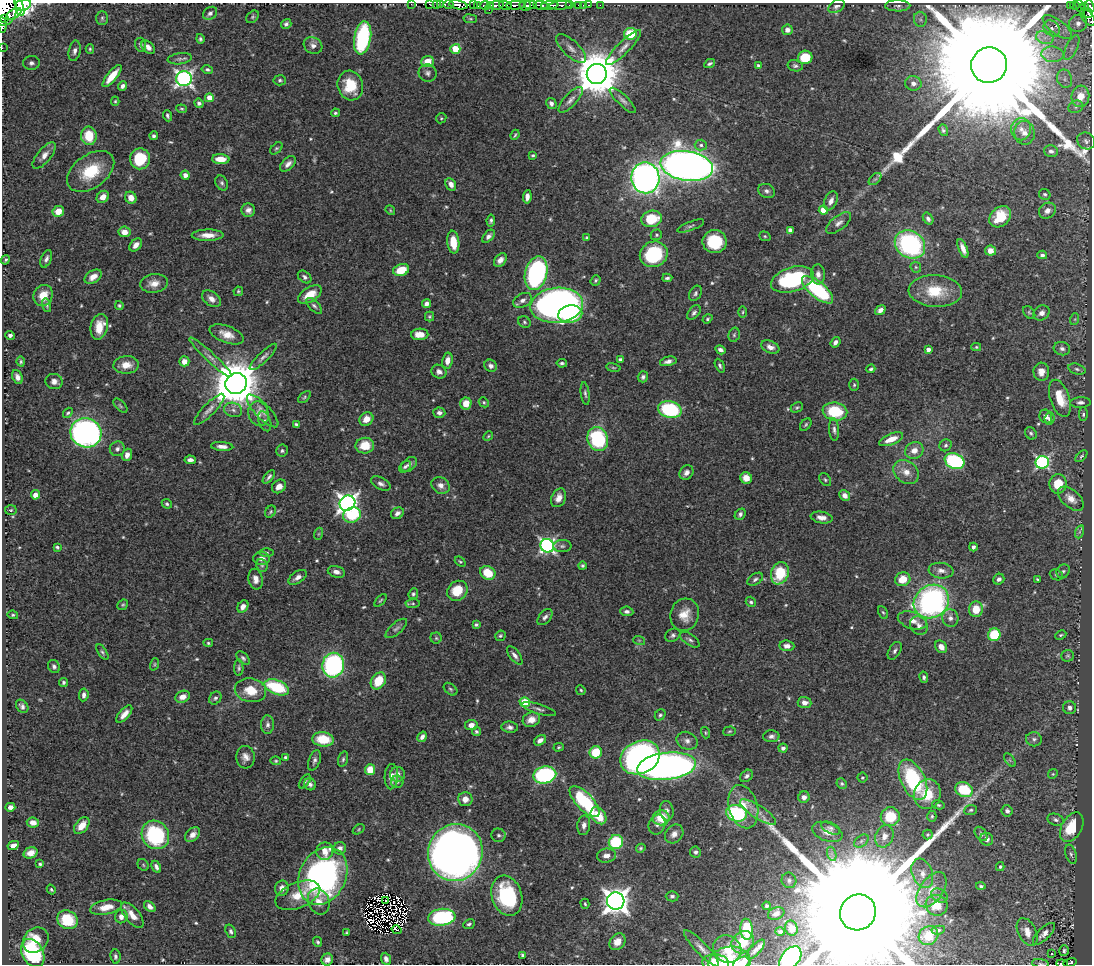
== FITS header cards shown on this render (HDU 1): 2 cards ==
NAXIS1  =                 1090
NAXIS2  =                  962

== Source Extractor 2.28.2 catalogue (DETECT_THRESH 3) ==
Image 1090 x 962 px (HDU 1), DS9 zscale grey, 1 PNG px = 1 image px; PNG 1094 x 966 px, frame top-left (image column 1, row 962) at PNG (2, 3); each listed source drawn as its Kron ellipse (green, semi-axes under 4 px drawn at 4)
Background 0.631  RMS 0.015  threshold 0.0437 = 3 sigma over >= 5 px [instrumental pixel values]
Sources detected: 581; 6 with non-positive FLUX_AUTO (blend fragments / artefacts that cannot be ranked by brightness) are neither listed nor drawn; of the other 575, the 500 brightest by FLUX_AUTO listed and drawn (75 fainter detections omitted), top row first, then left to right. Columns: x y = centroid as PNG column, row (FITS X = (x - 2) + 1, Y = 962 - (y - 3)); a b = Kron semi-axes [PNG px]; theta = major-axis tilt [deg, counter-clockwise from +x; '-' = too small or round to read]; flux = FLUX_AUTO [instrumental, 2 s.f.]
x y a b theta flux
411 4 2 2 - 7.4
429 4 3 2 - 13
436 4 2 2 - 17
23 5 8 5 18 710
440 5 3 2 - 27
448 5 5 3 - 42
458 5 9 4 -10 490
474 5 2 2 - 32
478 5 3 2 - 22
485 5 5 3 - 77
490 5 3 3 - 55
497 5 7 3 9 260
505 5 6 3 -15 150
516 5 10 3 2 300
530 5 6 2 -1 340
541 5 7 3 -9 240
550 5 8 3 6 450
561 5 12 3 4 160
569 5 3 2 - 26
579 5 3 3 - 37
583 5 2 2 - 7.8
589 5 3 2 - 13
600 5 2 2 - 9.4
1075 5 5 3 - 110
525 6 6 5 - 440
836 6 9 6 30 3.2
898 6 12 5 0 3.4
1070 6 3 2 - 27
1085 6 4 3 - 28
1090 6 6 3 -69 230
19 7 9 3 -74 590
1080 7 7 3 -64 110
5 9 16 12 82 2400
489 10 2 2 - 2.4
210 13 8 6 36 3.8
1088 13 5 3 - 92
14 14 8 3 32 290
253 17 7 5 42 1.7
1088 17 10 5 -51 190
4 18 3 2 - 200
102 18 7 5 89 2
470 19 7 3 -8 1.3
920 19 7 6 - 3.2
1078 23 9 8 - 7.7
286 24 5 4 - 2.7
2 25 8 2 -84 84
1057 27 17 7 -37 10
1052 28 9 7 -44 5.4
787 30 5 5 - 5.3
630 34 6 6 - 40
363 38 16 8 80 110
1045 38 9 6 -16 5.7
200 39 5 4 - 1.8
140 45 7 5 -75 2.5
313 45 10 8 -29 5.2
148 47 8 5 -47 5.4
624 47 24 6 45 8.7
2 48 2 2 - 4.4
1072 48 13 5 65 5.5
90 49 5 4 - 1.4
455 49 5 5 - 34
571 49 19 8 -43 7.2
75 51 10 6 78 4.4
1052 54 11 7 -6 7.8
805 57 7 6 - 31
180 59 12 5 8 3.3
427 62 6 5 - 16
31 63 8 7 - 4.4
710 64 6 3 27 2.1
758 65 4 4 - 2.6
989 65 18 17 - 110000
795 66 8 5 -11 2.5
207 70 6 4 -14 2.3
428 73 9 8 - 4
597 74 10 10 - 4500
112 76 13 5 50 19
184 78 7 7 - 350
1065 79 9 7 -70 5
280 80 6 5 - 1.9
913 83 8 7 - 5.5
122 86 5 4 - 3.5
350 86 15 12 -76 33
1080 96 11 9 84 17
209 98 4 4 - 11
571 100 16 6 48 5.2
623 100 17 5 -44 4.4
115 101 4 4 - 1.3
199 103 5 4 - 3.2
551 103 6 5 - 3.5
1076 107 8 6 23 3
182 109 5 3 - 1.3
335 113 4 4 - 1.7
167 116 6 3 -69 2
441 118 5 4 - 1.3
1021 129 11 10 - 8.9
943 130 6 4 -71 2.4
1024 133 12 10 -79 8.7
515 135 5 3 - 1.3
89 136 9 8 - 27
154 136 4 4 - 2.4
1086 141 9 8 - 3.7
701 145 6 5 - 2.6
276 148 7 4 44 1.7
1051 151 7 6 - 3.4
44 155 16 7 50 7.3
533 155 3 3 - 1.5
140 159 10 10 - 44
221 159 9 5 -4 15
288 164 9 6 43 5
687 166 26 14 -9 1100
91 171 26 16 36 40
185 175 4 4 - 5.7
645 178 15 14 - 550
875 179 7 4 43 2.1
222 183 8 5 -62 2.5
451 184 7 5 -63 6.4
766 191 9 7 -24 3.3
1045 194 6 5 - 1.6
103 197 7 5 46 7.9
527 197 7 4 82 6
131 198 6 5 - 8
831 201 10 6 66 6
248 210 7 6 - 4.4
390 210 5 4 - 1.3
823 210 4 4 - 22
58 211 6 5 - 14
1047 211 9 7 33 6.4
1000 217 12 9 43 25
652 219 10 8 12 33
928 219 6 4 -57 3
491 221 6 4 81 2.4
839 223 15 7 39 5.3
691 226 14 4 21 2.6
790 230 4 4 - 3.4
124 232 6 5 - 9
208 235 16 5 1 11
656 235 6 5 - 1.5
488 236 8 5 46 3.8
765 236 6 4 -22 1.4
587 238 4 4 - 1.4
453 242 11 6 -84 20
715 242 12 11 - 41
910 244 16 13 -33 150
136 245 7 5 49 5.9
963 248 10 4 -68 6.6
990 251 5 5 - 7.6
654 254 14 12 23 86
1042 255 5 4 - 2.7
46 259 9 5 67 3.5
5 260 4 3 - 2
500 260 7 5 49 6.2
916 267 6 5 - 1.6
401 270 8 6 18 23
536 273 17 11 75 190
818 274 10 7 -88 5.5
93 277 9 6 32 8.5
305 277 7 5 -41 3
667 278 5 3 - 2.3
792 279 22 12 17 110
596 280 5 4 - 1.6
154 283 14 9 7 9.5
818 290 19 8 -39 110
238 291 5 4 - 1.3
935 291 27 16 -3 37
695 293 8 5 59 2.6
310 294 13 7 31 15
43 296 11 9 64 17
211 299 10 7 -38 6.8
523 300 10 7 25 4.4
426 304 5 4 - 4.7
47 305 7 4 -74 1.8
119 305 4 4 - 1.6
557 305 26 17 6 590
314 306 10 5 -44 2.6
880 310 6 4 38 5.4
743 312 6 4 89 1.4
694 313 8 5 49 2.8
1029 313 7 5 -50 1.6
1041 313 8 7 - 5.7
570 314 12 8 10 66
429 317 5 4 - 1.5
707 319 5 4 - 1.5
1075 319 6 4 72 1.4
524 322 6 5 - 1.9
99 327 13 8 76 17
227 334 18 8 -20 12
420 334 8 6 1 11
10 335 4 4 - 3.4
734 335 7 5 75 2.2
835 342 5 4 - 3.7
770 347 9 6 -23 6.4
976 347 5 4 - 1.3
928 349 4 4 - 5.2
1062 349 8 6 -16 3.5
720 350 5 3 - 3.5
211 357 28 5 -43 7.4
263 357 18 5 44 4.4
620 359 4 3 - 2.4
184 361 5 5 - 9
447 361 8 5 81 8.2
668 361 8 4 14 4.1
21 362 5 3 - 1.4
562 363 5 3 - 2
126 365 13 9 5 12
491 366 6 5 - 4.2
720 366 7 4 -65 2.1
613 368 7 3 -9 1.3
871 369 4 3 - 1.8
1077 369 9 5 -16 2.5
439 372 8 6 -34 4.6
1041 372 9 7 87 8.1
17 377 7 5 -66 4.8
643 377 5 5 - 2.8
54 381 8 7 - 5.3
236 383 11 10 - 4700
854 385 6 5 - 1.5
585 393 11 4 -83 2.5
304 397 7 4 39 1.6
1060 398 19 9 -72 25
484 402 5 4 - 1.6
1080 402 10 5 2 3.4
466 403 6 5 - 13
120 406 9 4 -46 1.8
797 407 6 4 25 1.7
209 409 21 6 46 6.2
233 410 9 7 -20 4.4
670 410 12 8 -12 85
263 411 21 7 -46 7.6
835 412 12 9 -9 50
68 413 5 4 - 1.7
439 413 6 5 - 4.1
258 414 12 10 -74 7.8
1083 414 7 4 90 2
1046 416 7 6 - 5.7
366 419 7 6 - 12
1050 419 6 5 - 3.1
265 421 10 6 -70 3
296 424 4 3 - 1.7
806 425 7 5 51 1.7
834 430 11 5 -87 3.5
86 433 16 14 -22 400
1031 433 6 5 - 2.2
488 436 5 4 - 1.3
598 439 12 10 -70 95
891 439 12 5 22 13
946 445 6 5 - 2.4
222 446 11 4 -4 5.6
365 446 9 8 - 19
117 449 7 7 - 3.5
914 450 9 8 - 9.2
282 451 6 6 - 2.2
127 455 6 5 - 6.1
1081 456 7 4 44 1.4
190 460 5 4 - 4.5
955 461 10 7 -22 110
1042 462 6 6 - 180
409 464 9 6 42 3.4
405 467 7 5 46 2.1
686 472 8 6 48 4.3
906 472 14 10 -37 11
269 477 8 3 51 2.5
746 478 6 5 - 9.9
825 480 7 5 -51 1.9
381 484 10 6 -28 3.8
1058 484 10 8 83 24
440 485 9 8 - 5.4
279 486 8 6 39 7.1
35 495 5 4 - 7.6
845 496 6 5 - 6
559 498 10 7 66 7.1
1071 499 15 8 -42 10
347 503 8 7 - 540
167 504 5 4 - 1.7
11 510 6 5 - 1.5
271 512 6 5 - 1.6
397 513 7 5 32 3.9
740 514 6 5 - 2.6
352 515 9 7 18 50
822 517 11 5 -10 6.6
1079 532 7 4 71 1.9
318 534 6 4 70 1.3
547 546 7 6 - 260
562 546 9 6 0 2.8
57 547 4 3 - 1.8
973 547 4 4 - 3.5
267 552 7 4 0 1.5
262 558 8 6 -1 6.1
460 562 6 4 -39 1.3
262 565 7 5 -67 1.8
582 566 4 4 - 1.8
941 571 12 8 -7 6.2
1063 571 7 6 - 2.3
336 572 9 5 -15 5.2
488 573 8 6 -29 26
780 573 11 8 70 41
1056 575 7 5 -22 1.9
298 577 10 5 34 5.2
256 579 10 7 -80 7.1
755 579 9 5 32 2.8
903 579 8 6 24 19
999 579 6 5 - 3.6
1037 579 4 3 - 1.3
457 591 11 9 41 24
413 594 5 4 - 2
381 600 8 3 45 1.4
931 601 18 16 34 260
751 602 5 5 - 1.7
413 603 7 4 5 1.6
123 605 6 5 - 1.5
243 607 6 5 - 5.7
976 609 8 7 - 20
627 611 6 5 - 3.3
883 612 7 4 -61 1.4
13 615 5 4 - 1.4
685 615 16 14 73 15
545 617 9 5 50 3.4
950 618 9 8 - 5.3
912 620 15 8 -17 8.9
476 624 4 3 - 1.9
919 626 10 8 -53 6.3
396 628 13 5 41 3.5
673 635 8 6 32 2.8
994 635 6 6 - 44
1061 635 6 4 26 1.4
500 636 5 5 - 1.9
436 638 5 5 - 1.5
639 640 6 4 -18 1.2
690 640 11 5 -34 3
208 643 5 4 - 1.5
787 646 7 5 -6 5.1
941 647 7 5 -50 7.3
895 651 10 5 59 2.8
102 652 9 4 -56 2.1
515 655 11 5 -53 4.1
1068 656 6 6 - 1.7
243 658 8 5 -45 2.4
154 664 6 4 71 1.3
333 665 12 11 - 170
54 666 7 5 -57 2.7
239 668 8 4 -88 2.1
924 677 5 4 - 2.4
378 681 9 7 56 30
64 682 4 4 - 2.1
277 687 13 7 -21 62
450 689 8 5 -40 2
250 690 16 12 -10 22
581 690 5 4 - 1.6
84 695 6 4 83 4.1
183 697 7 5 24 8
215 698 7 5 51 2.3
525 702 5 5 - 50
804 703 7 5 -5 6.1
22 706 7 5 -50 3.3
1070 708 6 6 - 4.2
539 709 18 4 -17 3.7
124 714 10 5 48 8.3
660 715 6 5 - 2
531 720 9 7 18 9.1
268 725 9 6 89 3.7
471 725 6 5 - 4.9
510 727 8 5 -6 3.5
476 731 4 4 - 2.2
729 731 6 4 4 1.4
705 733 6 4 -73 1.3
771 736 8 6 1 3.5
422 737 5 4 - 4.1
323 739 11 7 -6 29
1034 739 8 7 - 3.3
540 740 6 4 34 5
687 741 11 8 -25 5.4
559 747 5 4 - 1.4
783 748 4 4 - 2.9
596 752 6 6 - 34
245 757 11 9 -85 6.6
285 757 4 3 - 2
640 757 20 16 26 380
343 759 8 4 75 2.1
314 760 11 5 70 3.2
1010 760 8 4 -53 1.9
276 761 5 4 - 1.4
667 766 30 13 7 540
370 770 5 5 - 19
398 774 7 7 - 5.9
1053 774 5 4 - 1.3
545 775 11 8 12 140
746 776 7 5 40 2.6
391 777 13 7 88 8.9
862 778 5 5 - 1.3
913 780 22 12 -64 92
305 781 8 4 54 2.2
397 782 6 6 - 2.1
310 784 6 5 - 3.6
842 784 5 5 - 1.6
964 790 9 7 -21 43
927 794 15 13 74 27
804 797 6 5 - 4.2
465 799 7 7 - 8.6
585 801 20 8 -47 100
938 805 6 4 -13 1.5
10 807 5 4 - 4.5
743 807 22 14 -75 23
971 810 6 5 - 2
667 811 10 7 -83 3.9
1007 811 6 5 - 3.3
758 812 21 6 -33 7.2
736 813 10 8 -13 110
598 816 9 7 -52 22
890 816 9 9 - 29
932 816 6 4 -89 1.7
661 818 8 7 - 23
1056 820 8 6 -18 3.1
33 822 6 5 - 6.6
584 825 10 6 82 4.3
657 825 10 8 69 3.4
82 826 10 6 51 12
1072 827 16 10 60 32
831 828 10 5 -26 2.9
359 829 6 4 34 1.3
827 832 16 9 -20 9.4
674 834 10 8 46 5.9
981 834 8 5 -55 2.5
155 835 15 13 -53 93
193 835 9 6 43 6
498 835 7 6 - 2.7
927 835 5 5 - 1.6
884 836 11 8 68 8.1
987 839 6 6 - 5.4
861 841 8 5 37 2.9
616 842 7 7 - 49
13 845 6 4 26 5.2
340 848 6 6 - 4.4
641 848 5 4 - 1.5
325 851 9 8 - 11
455 852 29 27 66 1200
695 852 5 5 - 2.5
31 853 7 5 20 8.2
832 854 7 4 -71 2.6
1071 854 10 5 -73 2.8
606 856 9 7 7 6.2
40 864 4 3 - 1.7
143 865 6 5 - 1.4
156 867 6 3 -62 3.4
1000 867 4 3 - 1.5
922 873 15 10 -69 12
323 876 30 23 64 270
789 880 8 7 - 3.5
981 886 4 3 - 1.6
282 888 8 7 - 6.2
51 889 5 4 - 1.7
931 890 20 11 53 16
298 895 23 12 22 20
939 895 9 6 -30 3.7
507 896 21 15 -72 92
672 896 6 5 - 2.5
386 900 3 2 - 1.3
616 901 8 8 - 1100
319 902 13 10 -67 9.4
585 904 5 4 - 1.3
937 905 11 10 - 17
150 906 6 4 -42 4.2
766 906 4 3 - 2
106 907 16 7 12 13
858 912 18 17 - 110000
776 913 8 6 23 4.3
132 915 15 7 -50 11
121 917 7 6 - 5.2
442 917 14 8 7 110
67 920 10 9 - 41
469 924 6 4 26 2.2
791 928 7 6 - 8.3
746 929 10 6 -85 37
396 930 5 2 - 1.4
938 930 6 4 8 2
231 931 7 5 -69 2.5
780 931 5 4 - 1.7
1027 932 15 9 -64 11
346 933 3 3 - 1.2
1044 934 14 6 44 6.3
928 936 10 9 - 17
36 940 14 11 42 19
318 942 5 4 - 1.8
617 942 9 7 49 9.6
742 942 12 10 46 25
701 948 24 6 -46 7.6
727 949 14 13 - 26
756 949 12 5 47 4.2
1064 951 5 4 - 2.3
33 953 15 10 -62 110
1052 954 3 3 - 3.5
523 955 4 3 - 1.8
115 956 7 5 -83 2.5
790 958 14 9 52 160
386 959 6 4 -69 4.1
327 960 6 5 - 5.1
1070 962 7 4 15 53
716 963 13 8 -6 20
730 963 21 16 8 31
742 963 9 5 27 13
1040 963 8 3 -7 1.6
1062 964 5 2 - 2.2
At the frame edge (FLAGS 8, measured only in part): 18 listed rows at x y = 411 4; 429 4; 436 4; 440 5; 458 5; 1090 6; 5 9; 2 25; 2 48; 1080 96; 858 912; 790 958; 1070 962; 716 963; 730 963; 742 963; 1040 963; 1062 964
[75 fainter detections neither listed nor drawn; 6 non-positive-flux detections neither listed nor drawn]